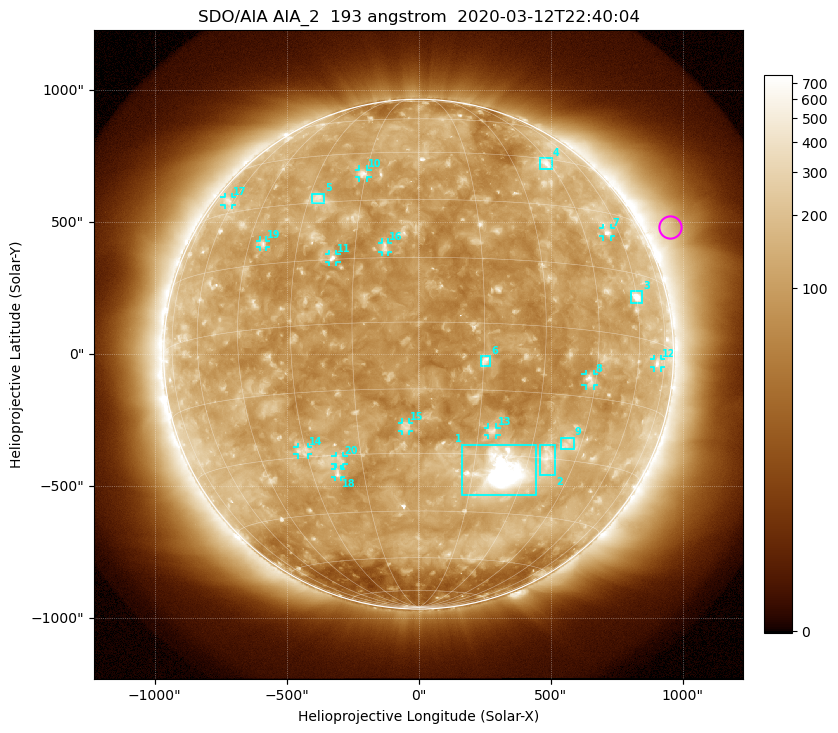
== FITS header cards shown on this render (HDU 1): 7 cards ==
TELESCOP= 'SDO/AIA'
INSTRUME= 'AIA_2'
WAVELNTH=                  193
WAVEUNIT= 'angstrom'
DATE-OBS= '2020-03-12T22:40:04.83'
CTYPE1  = 'HPLN-TAN'
CTYPE2  = 'HPLT-TAN'

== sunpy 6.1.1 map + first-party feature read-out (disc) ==
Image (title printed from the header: SDO/AIA AIA_2  193 angstrom  2020-03-12T22:40:04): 1024 x 1024 px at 2.4 arcsec/px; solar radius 966 arcsec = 402 px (full disc in frame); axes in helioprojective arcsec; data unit not stated in the header (colour bar unlabelled)
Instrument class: DISC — disc imager (sunpy class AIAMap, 193 A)
Bright regions (active regions / flare kernels): reference = the median radial profile (limb darkening/brightening removed); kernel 9 px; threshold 5 sigma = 173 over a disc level ~109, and >= 1.15x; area >= 12 px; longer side >= 10 px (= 24 arcsec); searched inside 0.97 R_sun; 22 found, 20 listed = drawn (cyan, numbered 1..; 13 of them under ~33 arcsec drawn as corner ticks so the feature stays visible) (cap 20 boxes per figure: the strongest are kept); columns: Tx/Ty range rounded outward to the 5 arcsec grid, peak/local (2 s.f.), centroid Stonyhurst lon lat
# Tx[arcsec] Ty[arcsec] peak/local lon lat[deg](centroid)
1 165..445 -535..-340 18 +23 -34
2 455..520 -460..-345 4.7 +36 -30
3 805..850 195..240 8.5 +60 +9
4 455..505 700..745 4.3 +43 +43
5 -405..-355 570..610 3.8 -27 +31
6 235..270 -45..-5 5.9 +15 -8
7 695..730 445..480 4.7 +54 +24
8 630..665 -120..-75 4.6 +43 -11
9 540..590 -360..-315 3.4 +40 -26
10 -225..-195 670..700 4.4 -16 +38
11 -340..-310 350..380 5.8 -20 +15
12 890..920 -50..-20 3.4 +70 -5
13 265..295 -305..-275 4 +19 -24
14 -460..-420 -380..-350 3.1 -31 -28
15 -65..-35 -290..-260 3.8 -3 -24
16 -140..-115 385..425 4 -8 +18
17 -735..-705 565..595 2.8 -64 +34
18 -320..-295 -465..-435 3.9 -22 -34
19 -600..-575 405..430 3.5 -40 +20
20 -315..-285 -415..-385 3.4 -21 -31
Off-limb structures (1.02-1.3 R_sun): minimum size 162 px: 4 found; the strongest spans PA ~270..315 deg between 1.02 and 1.3 R_sun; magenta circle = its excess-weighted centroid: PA ~295 deg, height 1.1 R_sun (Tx ~950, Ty ~480 arcsec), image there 2.5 x the reference